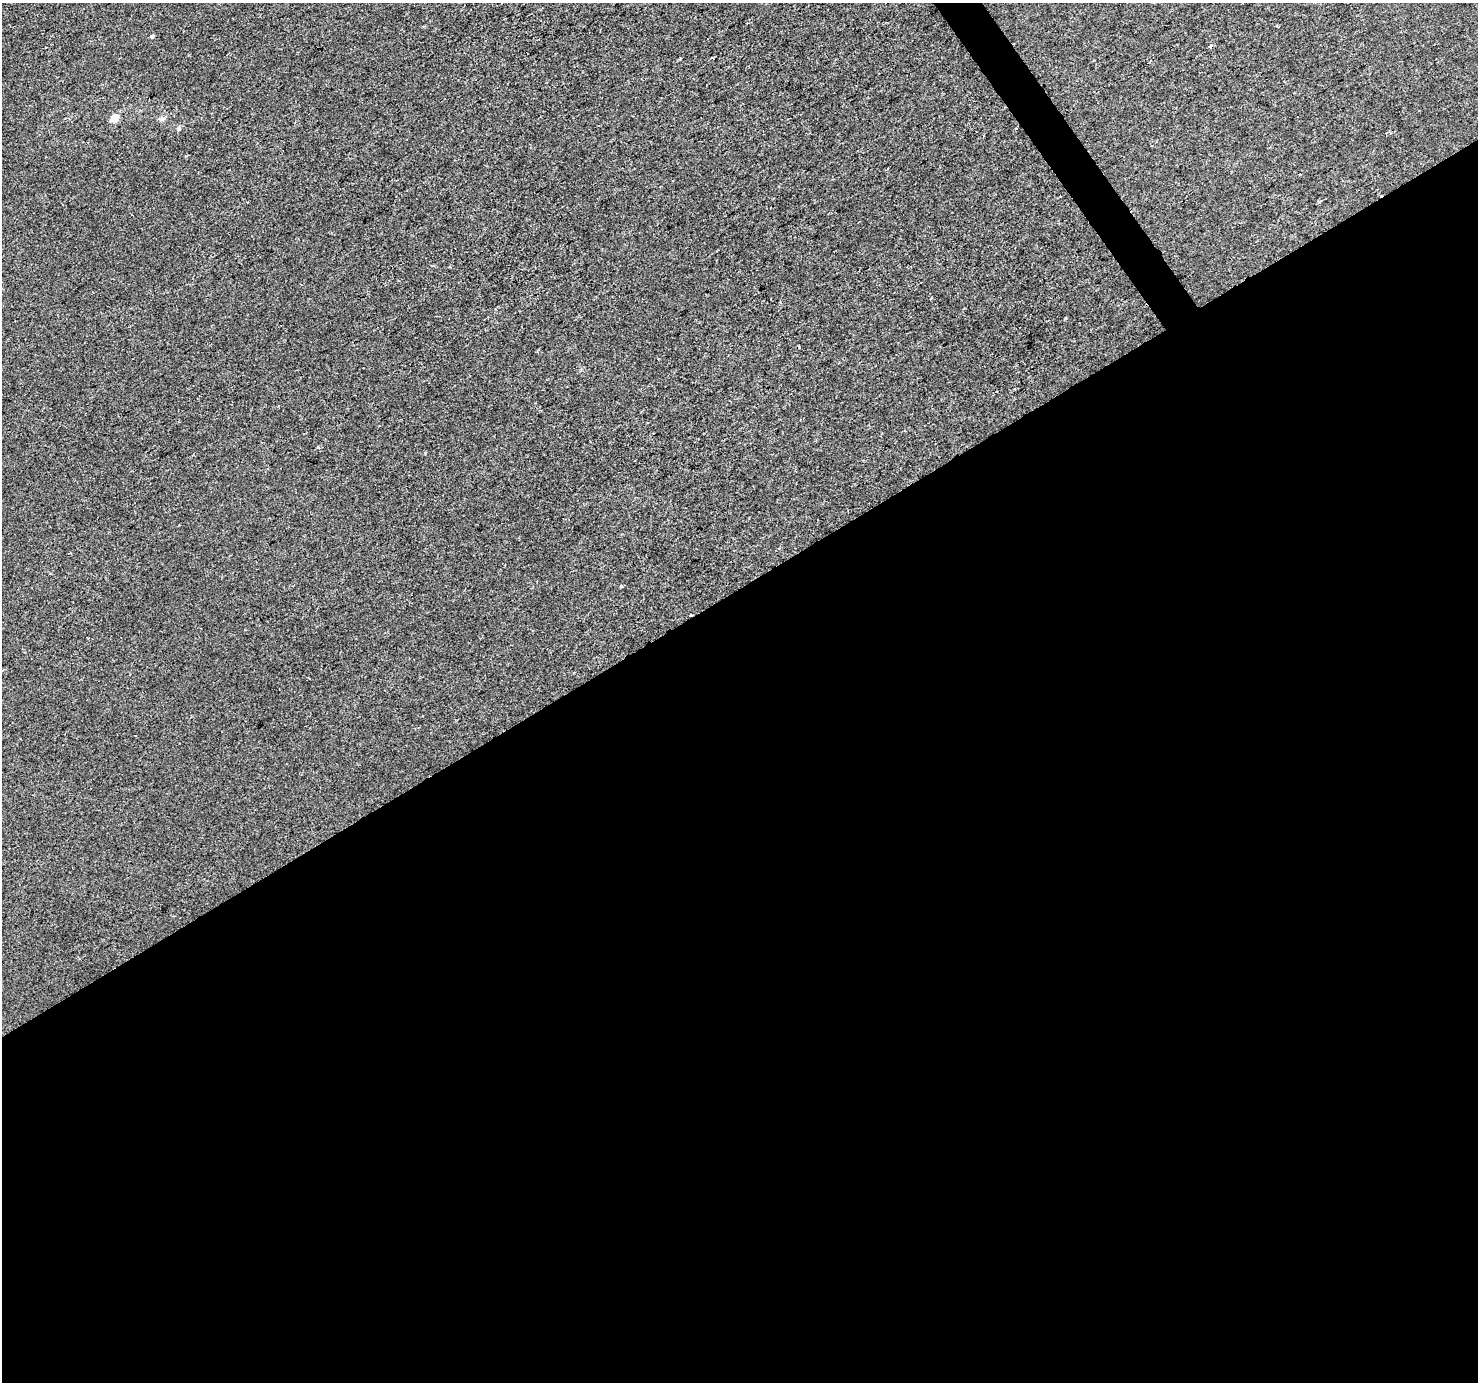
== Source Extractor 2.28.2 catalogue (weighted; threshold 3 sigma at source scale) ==
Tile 15 of 4 x 4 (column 3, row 4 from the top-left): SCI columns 2957-4432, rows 183-1562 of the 5908 x 5824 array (HDU 1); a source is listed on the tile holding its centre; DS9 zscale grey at full resolution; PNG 1480 x 1384 px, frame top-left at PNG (2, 3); no overlay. Shown black and unused: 58% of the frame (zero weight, under 2 of 3 exposures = <1% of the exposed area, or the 3 px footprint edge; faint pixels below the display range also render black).
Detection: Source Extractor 2.28.2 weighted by HDU 2 'WHT'; one run over the whole footprint, this tile lists its part. Background -1.21e-04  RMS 0.0042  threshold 0.0188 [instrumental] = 3 sigma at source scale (4.5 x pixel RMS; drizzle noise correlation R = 1.50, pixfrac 1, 0.0396/0.0396 arcsec/px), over >= 5 px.
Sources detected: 14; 3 cosmic-ray / hot-pixel residue — not listed; the other 11 listed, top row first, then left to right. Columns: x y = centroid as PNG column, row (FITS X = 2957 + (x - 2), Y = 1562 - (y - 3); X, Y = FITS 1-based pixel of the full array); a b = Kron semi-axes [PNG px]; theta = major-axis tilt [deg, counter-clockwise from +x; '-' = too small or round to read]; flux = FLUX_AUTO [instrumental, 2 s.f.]
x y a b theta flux
1277 26 4 3 - 0.33
152 37 3 3 - 1
712 58 3 3 - 0.94
115 118 8 7 - 4.7
162 119 9 5 16 1.1
178 129 7 3 -8 0.54
781 303 4 3 - 0.48
318 448 4 3 - 0.81
621 586 3 3 - 0.69
690 615 4 3 - 3.9
573 673 4 2 - 0.3
Overlapping masked pixels (flux is a lower limit): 1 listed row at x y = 690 615
Unlisted compact peaks at least as high as the median listed source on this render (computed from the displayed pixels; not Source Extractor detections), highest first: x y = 186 156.